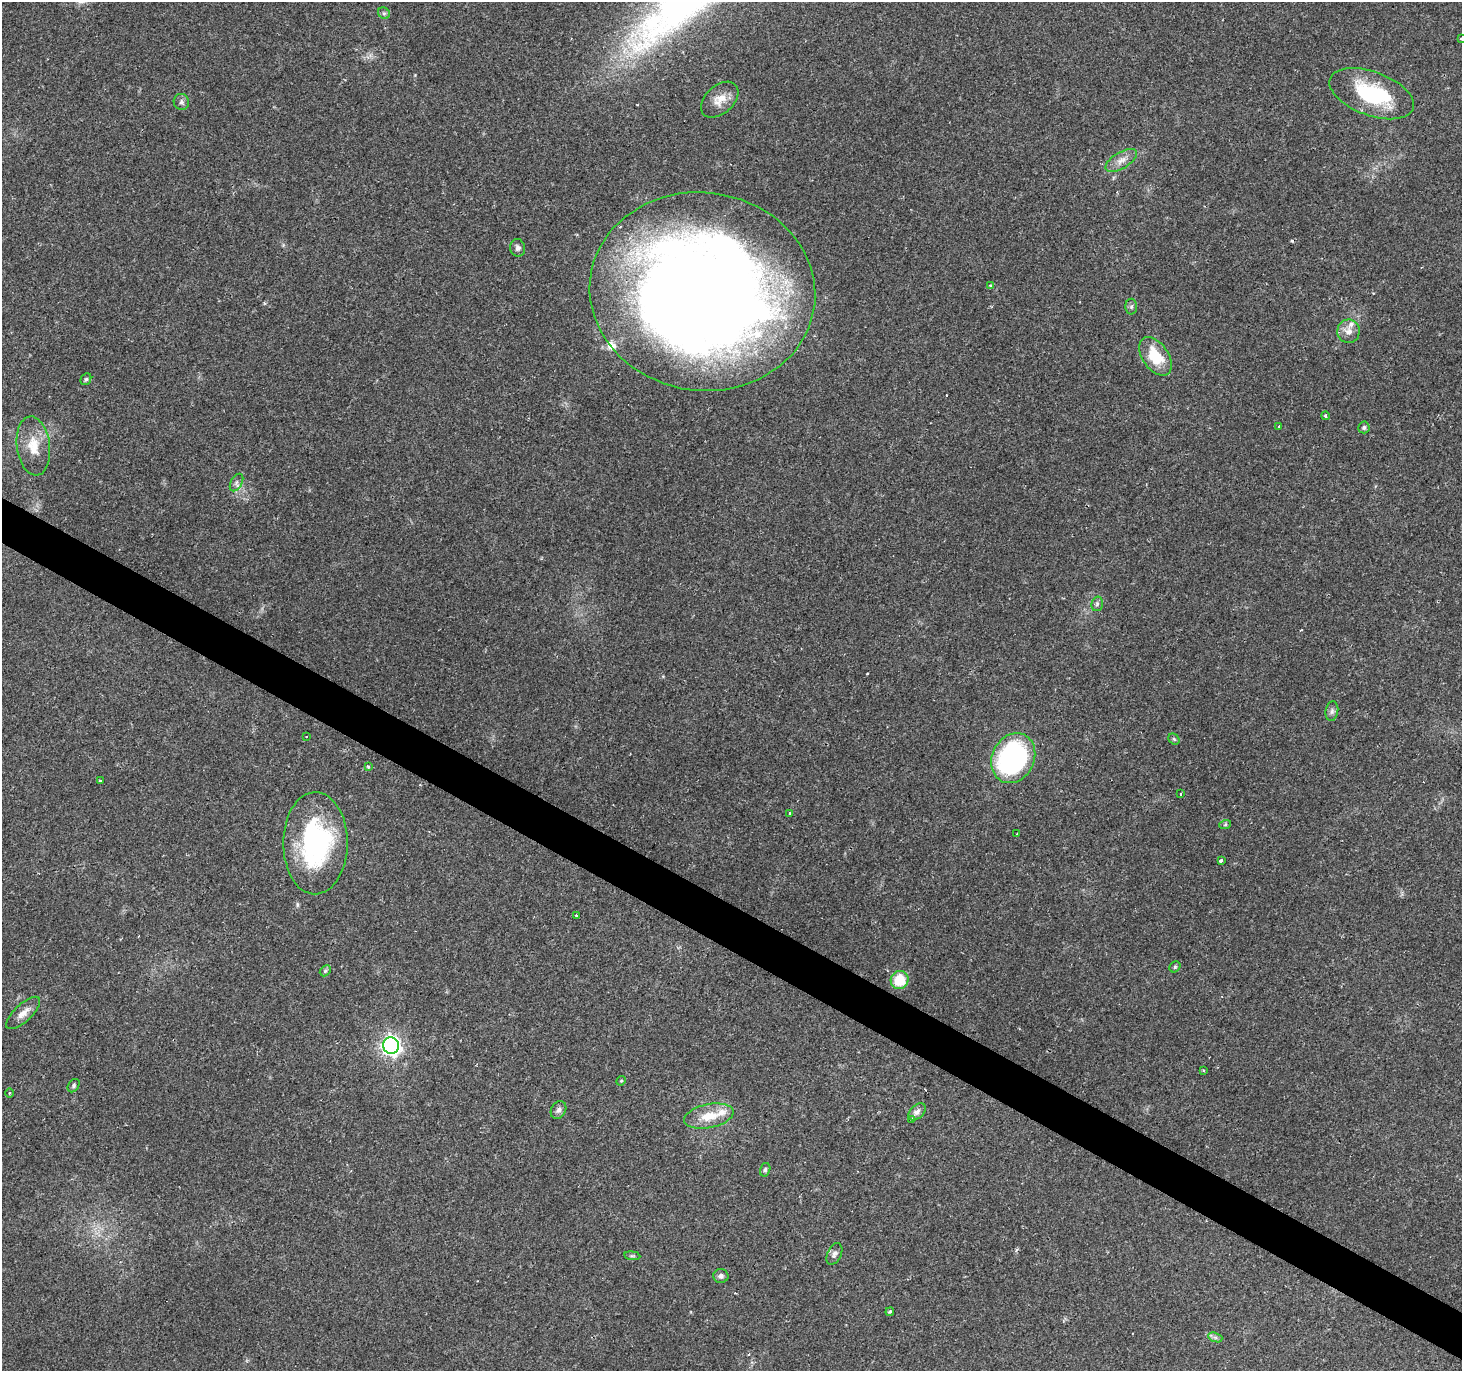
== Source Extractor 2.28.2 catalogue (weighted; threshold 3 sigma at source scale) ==
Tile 6 of 4 x 4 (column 2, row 2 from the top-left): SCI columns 1461-2920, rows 2927-4295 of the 5843 x 5920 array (HDU 1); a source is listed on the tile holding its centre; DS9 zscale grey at full resolution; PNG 1464 x 1373 px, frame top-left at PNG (2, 2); each listed source drawn as its Kron ellipse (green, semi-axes under 4 px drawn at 4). Shown black and unused: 3% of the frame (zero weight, under 2 of 3 exposures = <1% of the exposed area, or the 3 px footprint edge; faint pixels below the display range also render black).
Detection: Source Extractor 2.28.2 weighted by HDU 2 'WHT'; one run over the whole footprint, this tile lists its part. Background 0.0649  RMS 0.0047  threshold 0.0211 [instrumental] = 3 sigma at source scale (4.5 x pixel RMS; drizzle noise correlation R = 1.50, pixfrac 1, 0.0396/0.0396 arcsec/px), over >= 5 px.
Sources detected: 62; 1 inside a brighter object's white glare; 5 cosmic-ray / hot-pixel residue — neither listed nor drawn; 5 inside a brighter listed object's ellipse — not listed separately; the other 51 listed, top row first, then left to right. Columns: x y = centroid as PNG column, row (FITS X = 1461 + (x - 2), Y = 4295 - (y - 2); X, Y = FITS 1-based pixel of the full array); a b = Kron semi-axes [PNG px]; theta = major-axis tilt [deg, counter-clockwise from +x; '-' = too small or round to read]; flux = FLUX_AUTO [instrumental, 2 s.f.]
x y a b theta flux
384 13 6 5 - 0.87
1461 39 3 2 - 0.64
1372 94 44 22 -20 37
720 100 22 14 42 6.2
181 102 8 7 - 1.4
1121 160 18 8 31 4
518 248 9 7 -83 1.7
990 286 4 3 - 1.2
702 292 113 99 -7 860
1131 307 8 6 89 1.1
1349 331 11 11 - 3.8
1156 356 22 13 -56 15
86 379 6 5 - 0.81
1325 416 4 4 - 0.72
1279 426 4 3 - 0.53
1364 427 6 5 - 1.1
33 446 29 16 -83 11
236 482 9 5 60 1.4
1097 604 7 5 75 1.1
1332 711 10 6 80 1.4
306 737 2 2 - 0.51
1174 739 6 5 - 0.69
1013 758 26 21 64 100
368 767 4 3 - 0.51
100 781 3 3 - 0.46
1181 794 3 2 - 0.83
790 813 3 3 - 2.1
1225 825 6 4 19 0.64
1017 834 3 2 - 0.52
315 843 51 32 90 71
1221 861 4 3 - 2.2
576 915 3 3 - 0.5
1175 967 6 5 - 0.67
325 971 6 4 45 0.8
900 980 9 9 - 14
23 1013 22 8 43 4.3
391 1046 8 8 - 180
1203 1070 4 2 - 0.38
621 1081 5 4 - 0.51
74 1086 7 5 55 0.92
10 1093 5 3 - 0.48
558 1110 9 7 57 1.9
917 1112 10 6 45 2.1
709 1116 25 12 12 10
912 1119 3 3 - 8.8
765 1170 7 5 74 0.86
834 1254 11 7 64 1.8
632 1256 8 4 -7 0.78
721 1276 7 7 - 1.6
890 1312 4 3 - 0.7
1215 1337 7 4 -19 1.1
Isophote crosses this tile's border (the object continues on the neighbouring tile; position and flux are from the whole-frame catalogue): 1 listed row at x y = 1461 39